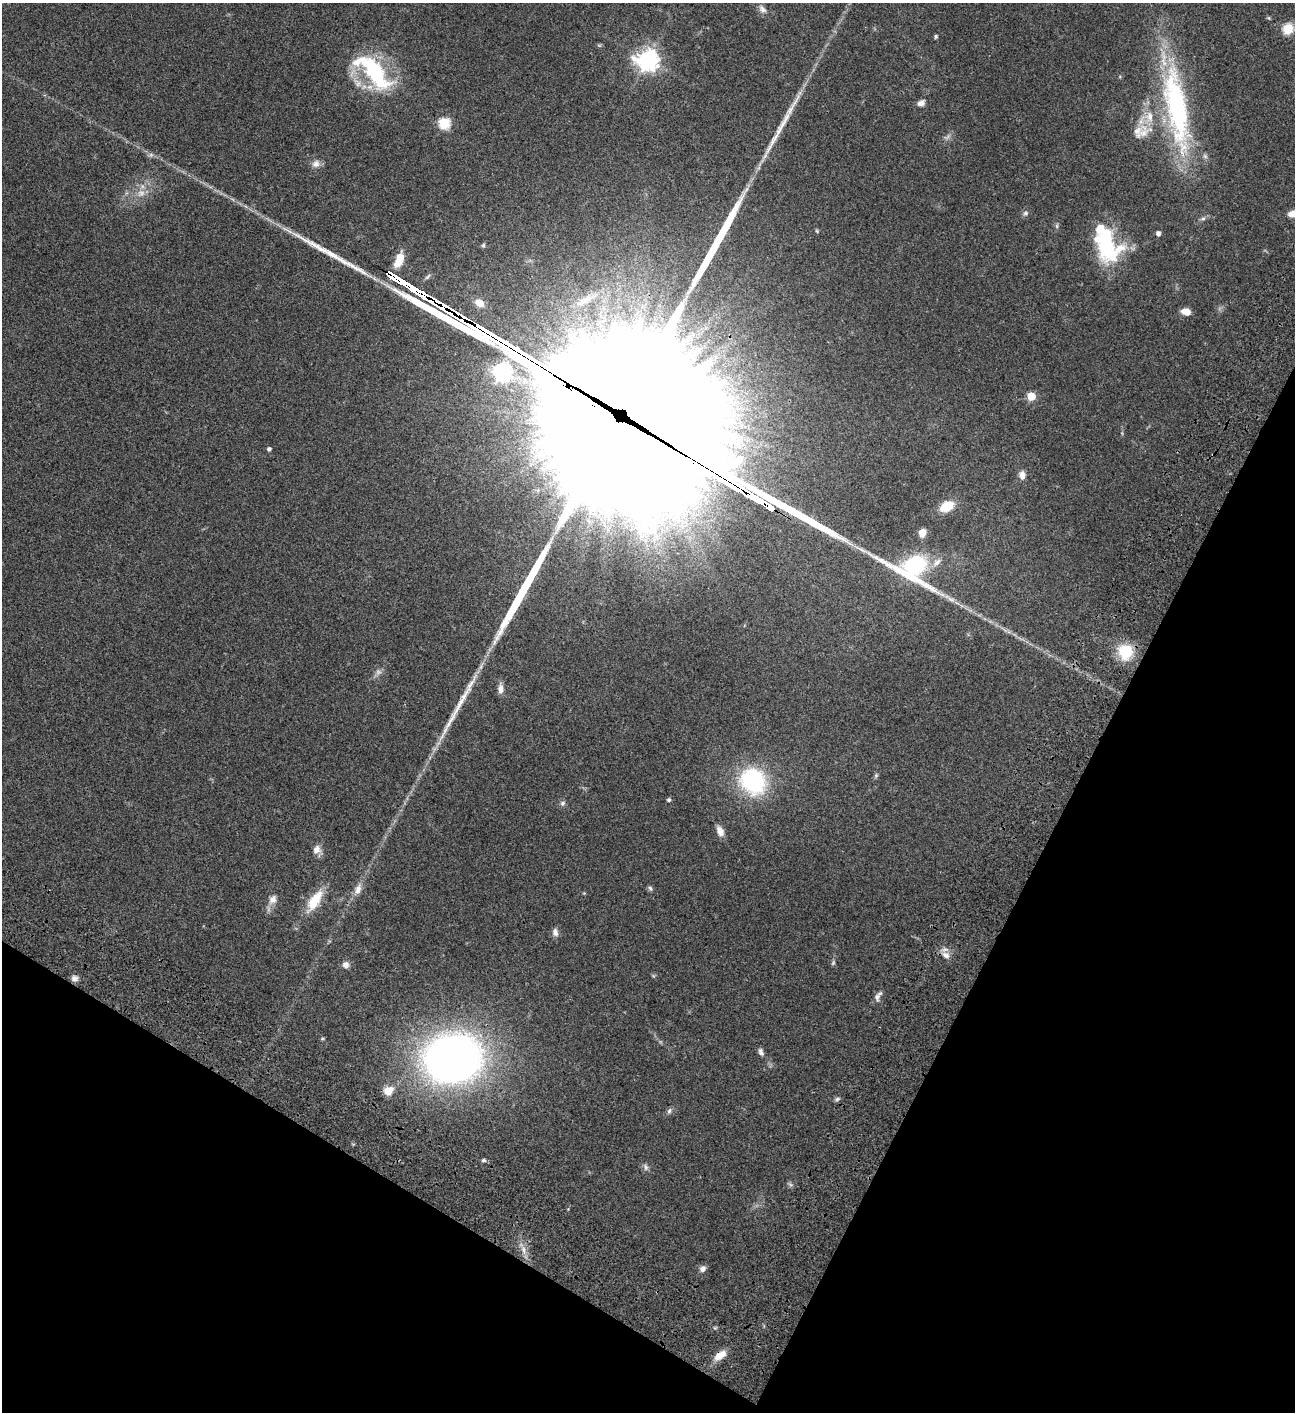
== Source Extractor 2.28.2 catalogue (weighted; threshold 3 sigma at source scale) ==
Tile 15 of 4 x 4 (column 3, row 4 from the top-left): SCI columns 3090-4382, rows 203-1612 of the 6050 x 6048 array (HDU 1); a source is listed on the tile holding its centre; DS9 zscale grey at full resolution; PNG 1297 x 1414 px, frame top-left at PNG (2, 3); no overlay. Shown black and unused: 26% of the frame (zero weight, under 3 of 4 exposures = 13% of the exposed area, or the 3 px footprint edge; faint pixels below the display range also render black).
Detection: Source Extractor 2.28.2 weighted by HDU 2 'WHT'; one run over the whole footprint, this tile lists its part. Background 0.0636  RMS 0.0058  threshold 0.0261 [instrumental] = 3 sigma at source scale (4.5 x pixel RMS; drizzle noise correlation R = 1.50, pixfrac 1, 0.05/0.05 arcsec/px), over >= 5 px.
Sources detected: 81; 3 too faint to see at this stretch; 3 inside a brighter object's white glare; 7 long thin detections or spike segments (spike, bleed or trail) — not listed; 3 inside a brighter listed object's ellipse — not listed separately; the other 65 listed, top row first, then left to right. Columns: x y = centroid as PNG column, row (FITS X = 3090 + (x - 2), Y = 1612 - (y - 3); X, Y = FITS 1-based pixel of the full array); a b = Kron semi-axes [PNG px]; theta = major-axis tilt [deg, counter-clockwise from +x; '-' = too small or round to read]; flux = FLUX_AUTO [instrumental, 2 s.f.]
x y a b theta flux
762 9 13 8 -47 2.8
1288 29 6 5 - 38
936 36 5 4 - 0.81
599 45 6 4 -18 0.74
648 60 8 7 - 390
374 72 55 22 -47 61
921 103 10 7 26 2.7
1176 108 97 22 -81 120
1149 117 19 14 84 11
444 123 6 6 - 47
1137 131 26 12 36 8.4
151 155 7 6 - 1.4
316 164 10 9 - 3.4
1025 213 8 7 - 1.6
1293 213 12 6 15 6
1203 219 8 5 19 1.4
817 231 6 4 -48 0.7
1158 233 5 4 - 2.3
1105 243 41 26 -65 52
483 245 6 5 - 0.94
399 260 17 8 69 11
427 277 10 4 45 1.2
479 303 12 9 -38 6
438 304 26 4 -31 1700
1186 312 9 6 -16 5.7
502 371 7 7 - 240
1031 396 5 5 - 20
619 422 101 57 -34 49000
269 449 4 4 - 1.5
1022 475 9 7 -81 3.5
947 506 17 10 28 11
922 533 7 6 - 5.9
937 562 15 8 45 4.4
915 565 22 17 19 47
1125 652 20 18 -70 17
501 689 13 7 89 3.4
459 706 45 8 61 14
876 775 8 5 64 0.96
753 781 33 25 -33 54
669 800 5 4 - 1.2
563 803 8 7 - 1.5
720 831 13 7 -66 4.4
317 850 12 10 -61 3.8
650 888 7 5 -58 1.1
358 889 17 8 69 4.6
273 899 15 10 59 4.3
314 901 29 12 58 16
555 932 11 8 -84 2.5
946 955 11 8 -32 3.9
833 963 7 5 73 1
346 965 8 8 - 2.8
74 978 9 8 - 2.4
877 997 12 7 -86 2.3
322 1038 5 4 - 0.66
761 1052 10 6 -69 2
453 1058 39 33 7 440
388 1091 12 10 36 6.3
837 1099 8 5 16 1.2
669 1111 8 6 65 1.5
484 1160 6 4 11 1.1
645 1167 10 6 -68 1.8
790 1184 9 4 -45 1.1
523 1250 12 6 -80 3.2
703 1269 8 7 - 2.5
720 1355 16 8 34 7.1
Overlapping masked pixels (flux is a lower limit): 4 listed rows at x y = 438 304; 619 422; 459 706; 720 1355
Isophote crosses this tile's border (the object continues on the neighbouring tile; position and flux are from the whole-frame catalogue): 1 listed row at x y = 1293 213